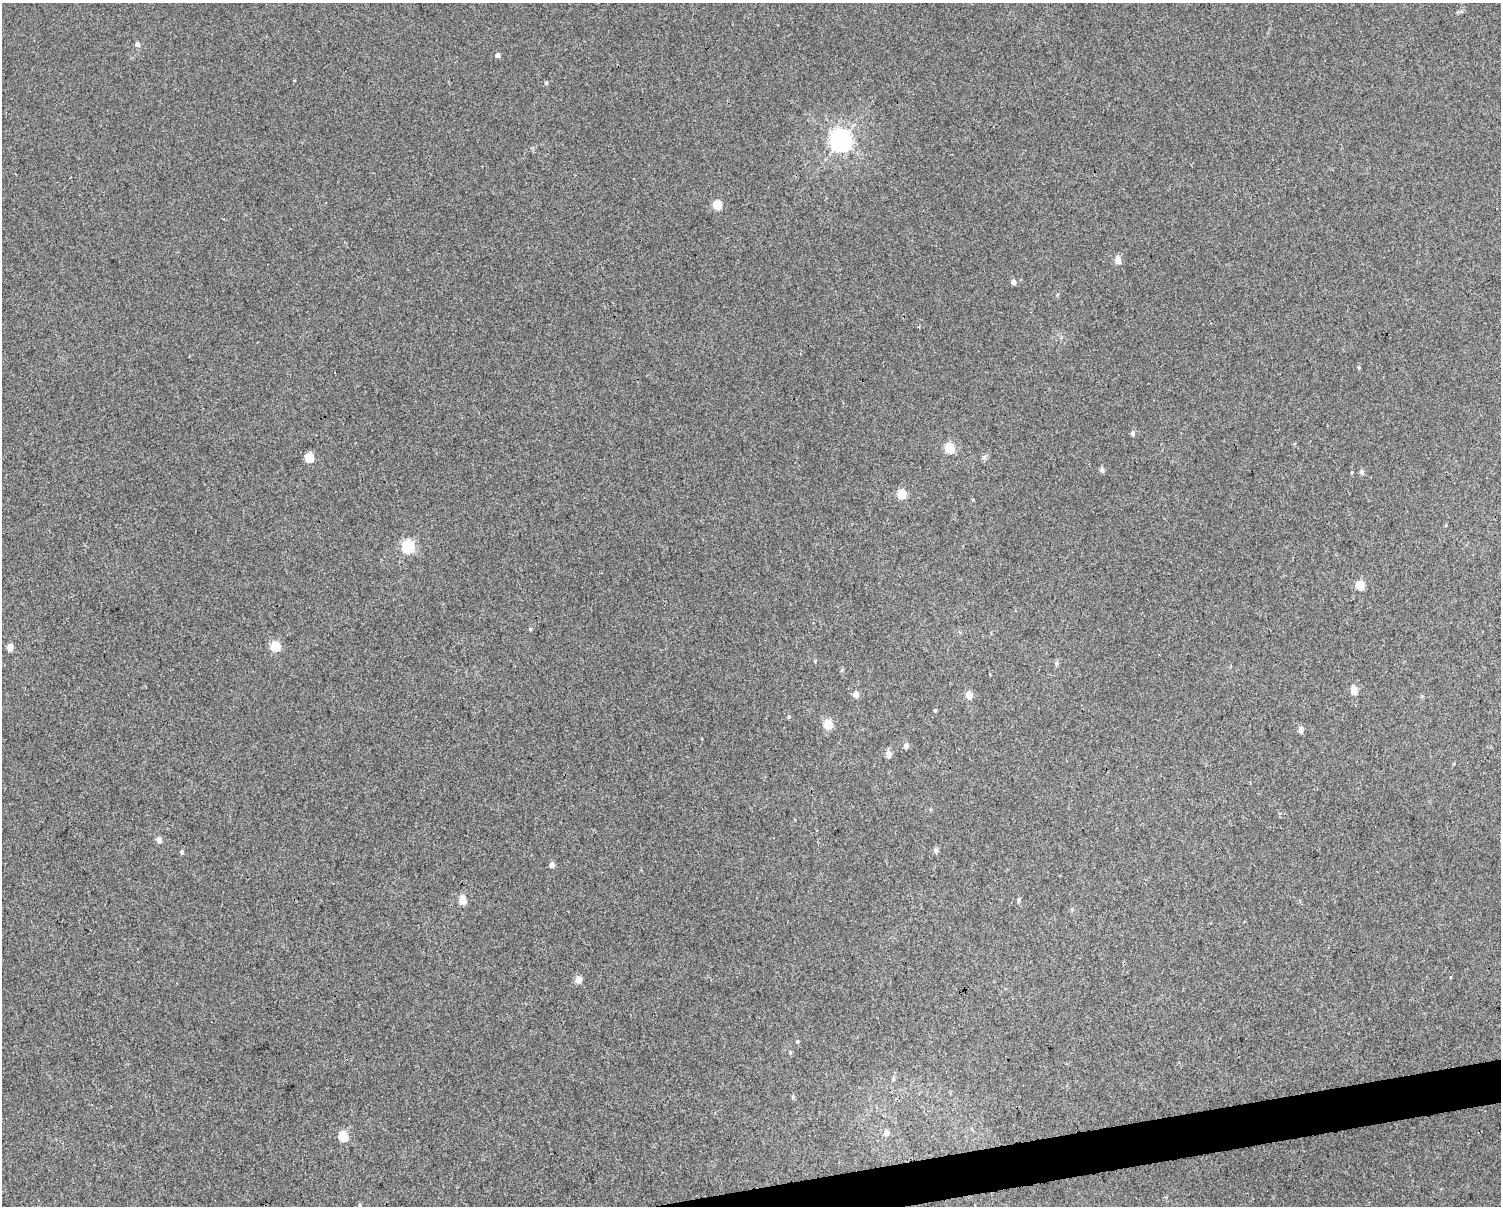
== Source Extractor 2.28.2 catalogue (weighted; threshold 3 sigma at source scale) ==
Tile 5 of 3 x 4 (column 2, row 2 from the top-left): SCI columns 1524-3022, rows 2411-3614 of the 4589 x 4819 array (HDU 1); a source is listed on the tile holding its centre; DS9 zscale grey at full resolution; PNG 1503 x 1208 px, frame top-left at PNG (2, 3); no overlay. Shown black and unused: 2% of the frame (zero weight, under 3 of 4 exposures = <1% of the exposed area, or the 3 px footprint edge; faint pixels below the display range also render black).
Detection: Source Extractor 2.28.2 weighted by HDU 2 'WHT'; one run over the whole footprint, this tile lists its part. Background 0.00531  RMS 0.0044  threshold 0.0198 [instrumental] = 3 sigma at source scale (4.5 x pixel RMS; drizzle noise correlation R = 1.50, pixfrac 1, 0.0396/0.0396 arcsec/px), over >= 5 px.
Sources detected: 41; all 41 listed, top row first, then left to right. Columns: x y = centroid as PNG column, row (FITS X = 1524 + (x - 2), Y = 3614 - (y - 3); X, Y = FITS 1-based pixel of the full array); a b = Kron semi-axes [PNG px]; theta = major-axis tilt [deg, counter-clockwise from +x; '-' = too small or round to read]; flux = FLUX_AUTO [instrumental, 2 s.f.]
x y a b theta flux
137 44 5 5 - 1.9
498 55 4 4 - 1.9
546 83 4 4 - 0.66
840 141 7 7 - 320
717 204 5 5 - 16
1118 260 5 4 - 6.4
1013 282 4 4 - 2.6
1132 433 5 5 - 1.3
950 448 5 5 - 27
309 457 5 5 - 18
985 457 6 4 -72 0.8
1102 470 7 5 -72 1.1
1362 472 6 5 - 1.2
902 494 5 5 - 17
408 546 6 5 - 54
1360 585 5 5 - 17
530 629 4 4 - 0.61
276 646 5 5 - 21
10 647 5 4 - 6.5
1056 663 6 5 - 0.75
1354 690 5 4 - 6.7
856 694 7 6 - 2.1
969 695 8 7 - 3.3
935 710 5 3 - 0.44
828 724 8 8 - 6.4
1301 730 5 4 - 3.4
906 746 6 6 - 1.4
888 754 7 6 - 2.3
159 840 5 4 - 3.3
936 851 7 6 - 1.1
182 852 6 4 -60 0.72
552 865 5 4 - 2.6
462 900 5 5 - 11
1019 900 5 5 - 0.69
579 980 4 4 - 6.6
797 1041 4 4 - 0.44
790 1052 6 4 -90 0.53
893 1078 7 5 71 0.78
887 1133 9 7 -88 1.8
343 1136 5 5 - 21
359 1205 6 5 - 0.72
Isophote crosses this tile's border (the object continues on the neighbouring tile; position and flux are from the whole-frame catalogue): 1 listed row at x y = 359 1205
Unlisted compact peaks at least as high as the median listed source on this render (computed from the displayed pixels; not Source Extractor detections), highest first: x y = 789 717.